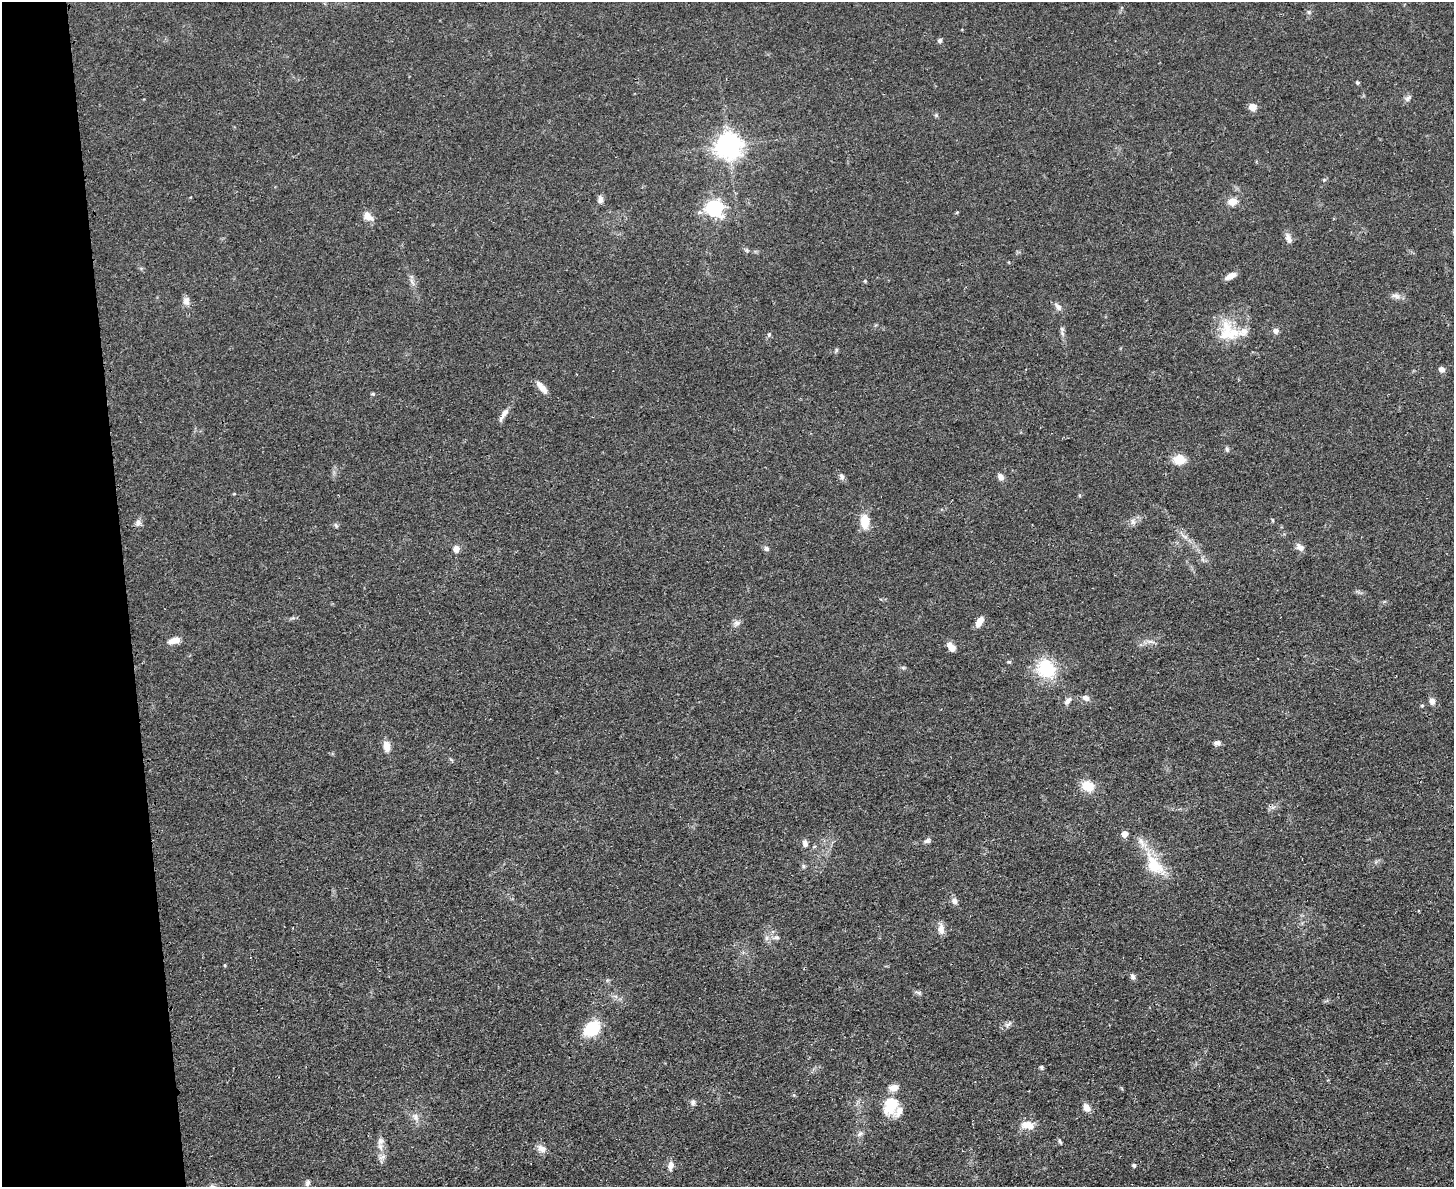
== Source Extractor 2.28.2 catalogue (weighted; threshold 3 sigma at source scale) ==
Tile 4 of 3 x 4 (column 1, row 2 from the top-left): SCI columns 142-1593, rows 2385-3569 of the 4749 x 4767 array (HDU 1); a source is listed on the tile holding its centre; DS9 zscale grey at full resolution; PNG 1456 x 1189 px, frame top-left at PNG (2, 2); no overlay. Shown black and unused: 9% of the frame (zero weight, under 3 of 4 exposures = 2% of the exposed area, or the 3 px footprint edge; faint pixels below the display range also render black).
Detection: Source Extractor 2.28.2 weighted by HDU 2 'WHT'; one run over the whole footprint, this tile lists its part. Background 0.0461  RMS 0.0053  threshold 0.0236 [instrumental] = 3 sigma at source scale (4.5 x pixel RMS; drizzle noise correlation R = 1.50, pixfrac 1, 0.05/0.05 arcsec/px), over >= 5 px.
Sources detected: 80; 4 inside a brighter listed object's ellipse — not listed separately; the other 76 listed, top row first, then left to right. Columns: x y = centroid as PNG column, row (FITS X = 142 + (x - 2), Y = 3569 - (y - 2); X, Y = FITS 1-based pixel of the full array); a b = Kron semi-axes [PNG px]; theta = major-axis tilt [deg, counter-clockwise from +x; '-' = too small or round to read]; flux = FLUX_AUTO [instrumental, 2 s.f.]
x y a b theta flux
1309 12 6 5 - 0.91
940 40 6 5 - 1.2
1357 82 5 4 - 0.68
1408 98 10 6 45 1.6
1252 107 8 7 - 4.4
728 145 8 8 - 500
600 200 10 7 82 1.9
1232 202 11 9 3 4.9
714 208 7 6 - 160
957 212 5 3 - 0.49
368 217 15 9 -40 3.8
1288 238 14 7 -69 2.8
1231 276 12 5 28 4
865 281 4 4 - 0.59
1396 296 13 6 -13 2.5
186 301 11 8 -81 2.9
1058 307 12 6 -49 2.2
1276 331 7 7 - 2
769 334 6 5 - 0.92
1229 334 32 15 9 16
1441 369 7 6 - 2.1
542 387 17 6 -51 4.4
373 394 5 4 - 0.65
504 414 19 6 57 3.3
1227 449 6 5 - 0.99
1179 459 14 12 -1 7.3
842 476 9 6 -63 1.7
1000 477 8 7 - 2.4
865 521 14 9 -88 9.5
1133 522 9 6 -72 1.7
138 523 8 7 - 2
336 525 8 3 -45 0.73
1300 547 12 7 -44 2.6
456 549 8 7 - 2.8
766 549 7 6 - 1.4
979 621 12 6 59 4.5
737 623 10 8 19 2.1
174 640 13 7 14 5.2
1150 641 7 5 -1 1.6
951 647 10 6 -48 4.4
1009 662 6 4 0 0.65
1046 669 12 11 - 36
1086 698 9 7 -24 2.4
1068 700 10 5 49 2.4
1432 701 9 7 -85 2.5
1422 705 5 4 - 0.64
1217 743 9 6 12 1.6
386 746 12 7 -82 4.6
1088 786 13 10 -26 9.8
1124 834 5 5 - 4.6
927 841 8 5 32 1.5
805 843 10 6 -76 1.9
1154 865 31 18 -54 18
803 866 7 4 -89 0.86
955 901 9 7 -59 2
941 929 14 8 -87 3.6
777 937 8 6 -1 1.4
766 938 7 4 88 1.3
225 965 4 3 - 0.53
1132 976 8 6 -59 1.4
918 993 10 4 -22 1.2
1008 1024 11 5 30 1.8
592 1028 16 12 44 22
1041 1067 5 5 - 0.88
693 1102 7 6 - 1.4
890 1106 24 17 68 14
1086 1108 11 8 -61 3.3
415 1117 11 8 -61 2.9
1027 1125 18 9 -13 6
859 1134 9 5 27 1.4
380 1141 10 7 63 2.4
1060 1141 7 4 -57 0.81
541 1148 13 8 -32 3.2
1134 1165 5 5 - 0.81
670 1166 11 7 78 3
308 1183 9 6 66 1.6